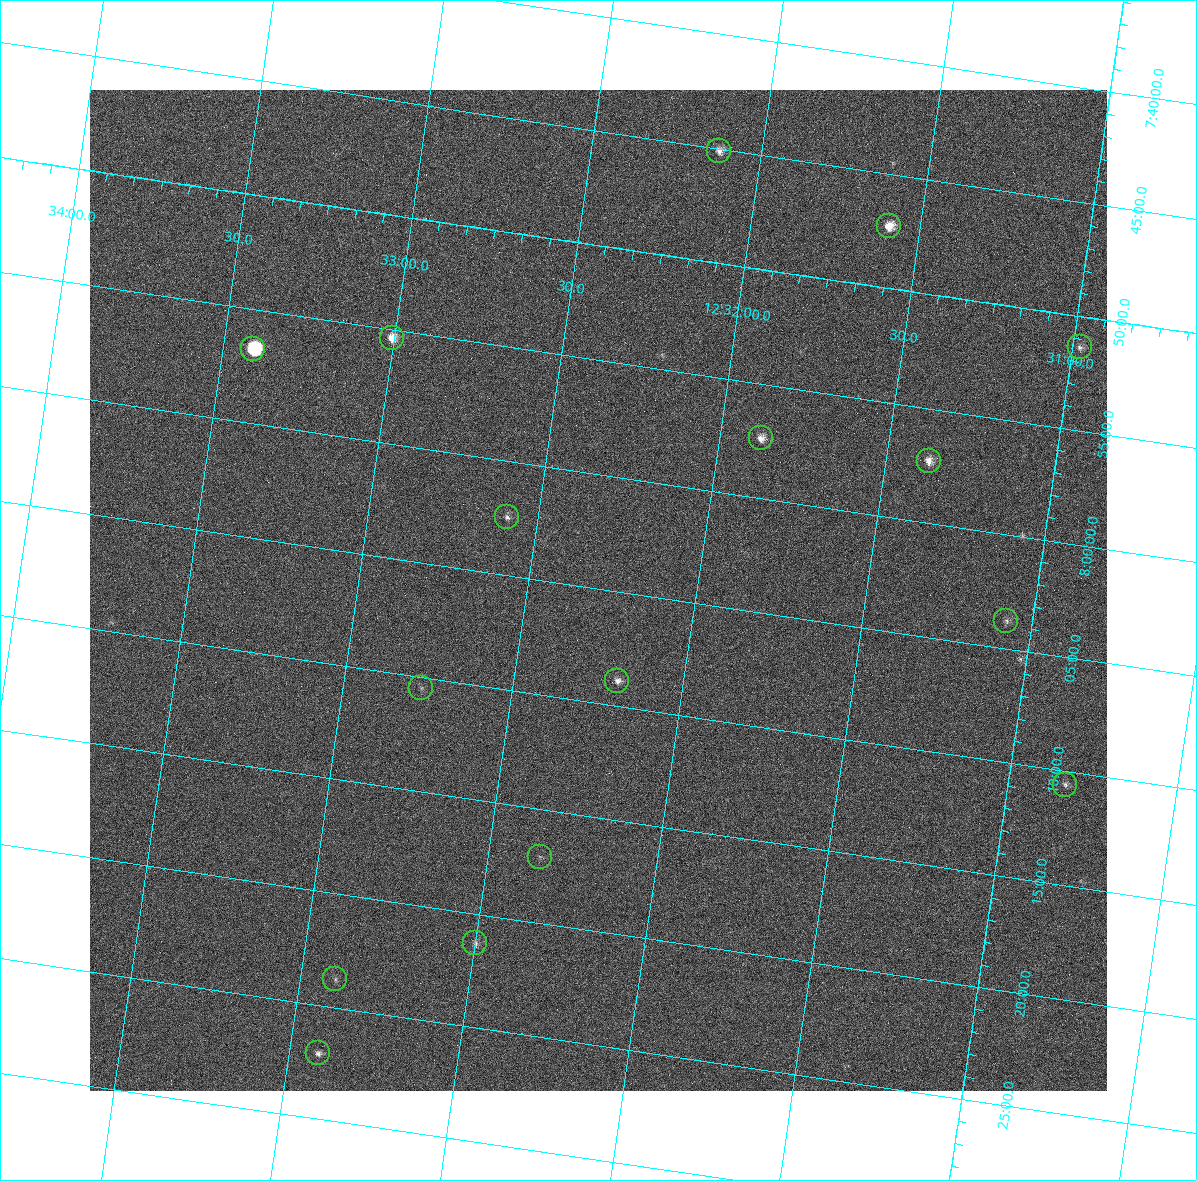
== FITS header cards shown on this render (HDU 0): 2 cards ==
NAXIS1  =                 1017 / length of data axis 1
NAXIS2  =                 1001 / length of data axis 2

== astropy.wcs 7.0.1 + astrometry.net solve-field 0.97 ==
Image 1017 x 1001 px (HDU 0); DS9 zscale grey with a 90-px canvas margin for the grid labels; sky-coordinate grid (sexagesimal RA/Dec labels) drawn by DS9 from the SOLVED WCS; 16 Tycho-2 reference stars matched to detected sources circled (green)
Header WCS: none
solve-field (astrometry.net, Tycho-2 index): SOLVED blind (the file carries no WCS)
Solved WCS: RA---TAN-SIP/DEC--TAN-SIP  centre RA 12:32:17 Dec +08:05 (188.07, +8.08 deg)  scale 2.65 arcsec/px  FOV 44.9' x 44.2'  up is +172 deg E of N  parity flipped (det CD > 0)
(file carries no celestial WCS; the grid is the blind solution)
Tycho-2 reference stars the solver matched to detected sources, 16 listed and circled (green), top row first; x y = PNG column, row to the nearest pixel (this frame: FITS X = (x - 90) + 1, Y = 1001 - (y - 90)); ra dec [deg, ICRS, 3 dp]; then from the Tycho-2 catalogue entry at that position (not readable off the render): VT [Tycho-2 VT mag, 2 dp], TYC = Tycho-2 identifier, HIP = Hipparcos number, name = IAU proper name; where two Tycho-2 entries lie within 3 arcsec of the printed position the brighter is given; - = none
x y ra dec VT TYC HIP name
719 151 188.031 +7.752 11.01 874-868-1 - -
889 226 187.898 +7.789 10.13 874-1017-1 - -
392 338 188.251 +7.923 10.68 874-953-1 - -
1080 347 187.744 +7.856 11.85 874-961-1 - -
253 349 188.352 +7.946 7.71 874-915-1 61273 -
761 438 187.969 +7.957 10.91 874-907-1 - -
929 461 187.843 +7.955 10.53 874-938-1 - -
507 517 188.147 +8.041 11.35 874-781-1 - -
1006 621 187.769 +8.063 11.69 874-495-1 - -
617 681 188.048 +8.149 11.30 874-217-1 - -
421 688 188.192 +8.175 12.56 874-644-1 - -
1065 785 187.708 +8.176 11.83 874-87-1 - -
540 857 188.086 +8.285 12.58 874-524-1 - -
475 943 188.125 +8.355 11.35 874-669-1 - -
335 979 188.224 +8.396 12.06 874-686-1 - -
318 1053 188.228 +8.452 11.49 874-553-1 - -